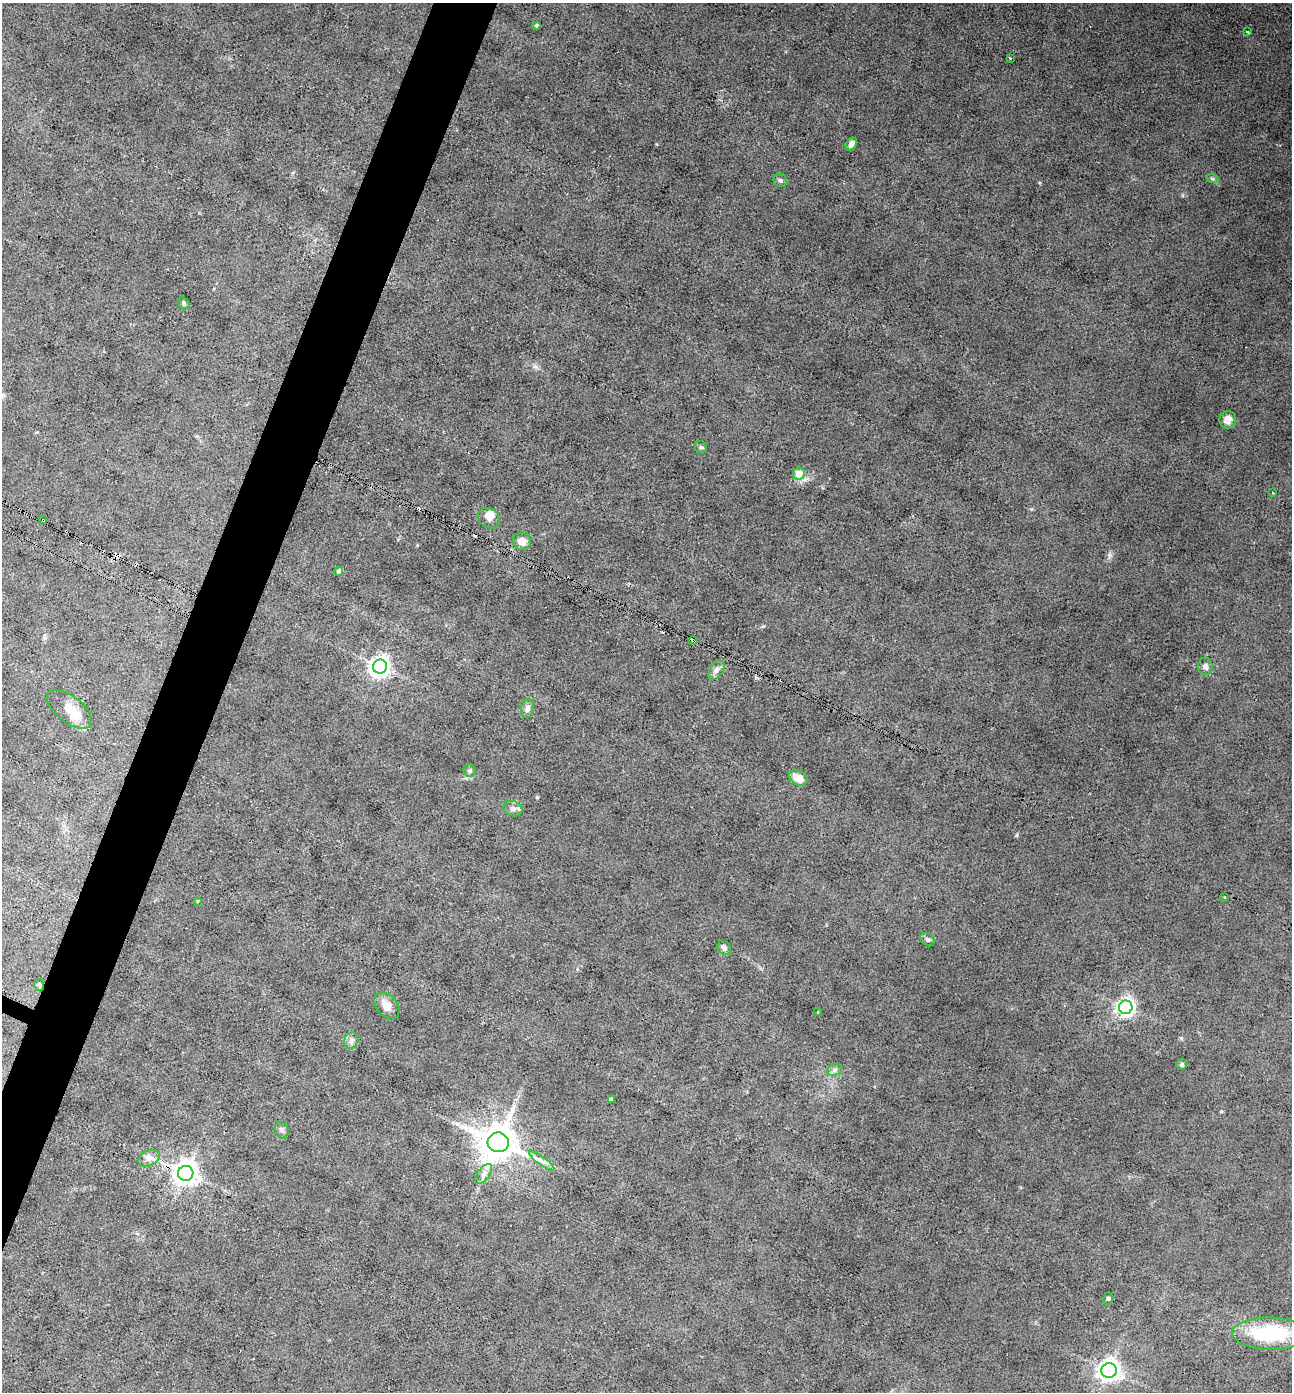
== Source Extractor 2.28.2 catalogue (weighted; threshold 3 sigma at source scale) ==
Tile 7 of 4 x 4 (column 3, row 2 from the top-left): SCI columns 2855-4144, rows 2782-4171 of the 5574 x 5562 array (HDU 1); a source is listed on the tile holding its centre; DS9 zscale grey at full resolution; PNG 1294 x 1394 px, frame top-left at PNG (2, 3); each listed source drawn as its Kron ellipse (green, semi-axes under 4 px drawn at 4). Shown black and unused: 4% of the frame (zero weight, under 3 of 4 exposures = <1% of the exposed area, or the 3 px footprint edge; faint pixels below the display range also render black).
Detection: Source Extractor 2.28.2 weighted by HDU 2 'WHT'; one run over the whole footprint, this tile lists its part. Background 0.0533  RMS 0.0068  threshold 0.0304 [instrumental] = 3 sigma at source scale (4.5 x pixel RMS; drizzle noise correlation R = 1.50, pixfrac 1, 0.05/0.05 arcsec/px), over >= 5 px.
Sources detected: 51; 5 cosmic-ray / hot-pixel residue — neither listed nor drawn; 1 inside a brighter listed object's ellipse — not listed separately; the other 45 listed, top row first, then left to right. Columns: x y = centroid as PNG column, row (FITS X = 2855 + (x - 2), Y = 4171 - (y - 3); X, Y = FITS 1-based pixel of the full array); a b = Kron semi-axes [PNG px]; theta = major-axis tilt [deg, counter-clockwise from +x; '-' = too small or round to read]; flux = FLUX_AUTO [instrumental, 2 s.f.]
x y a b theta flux
536 25 4 3 - 0.82
1247 32 4 3 - 0.73
1010 58 3 3 - 0.84
851 144 7 5 55 2.9
1212 178 6 4 -20 0.9
780 180 7 6 - 1.7
184 303 6 5 - 1.2
1228 420 9 8 - 4.4
701 447 7 5 -42 1.2
799 474 6 6 - 11
1273 493 3 2 - 1.4
489 518 12 9 -35 5.2
43 520 3 3 - 1.7
522 541 9 8 - 5.8
339 571 4 4 - 1.3
693 641 4 3 - 13
1205 666 9 7 -89 2.6
380 667 7 7 - 390
716 670 11 6 58 2.9
527 708 9 6 77 2.8
69 709 26 13 -38 11
470 771 6 6 - 1.5
798 778 10 7 -31 7.5
513 809 10 7 -21 2.8
1225 897 3 3 - 1.3
197 901 4 2 - 0.55
928 939 8 5 -42 1.5
724 948 7 6 - 2.3
39 985 6 4 -76 1.3
387 1006 15 10 -46 6.1
1126 1007 7 6 - 300
818 1012 3 2 - 0.88
351 1040 8 7 - 2.5
1181 1065 5 5 - 1.2
835 1070 7 5 22 1.9
611 1100 4 4 - 2.3
282 1130 8 7 - 2.1
498 1142 10 10 - 1900
149 1158 11 7 26 4
542 1161 15 3 -36 2.8
186 1173 7 7 - 700
484 1174 12 6 54 3.2
1108 1298 6 5 - 1.1
1270 1333 38 16 -1 54
1109 1370 8 7 - 430
Overlapping masked pixels (flux is a lower limit): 3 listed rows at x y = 43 520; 693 641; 39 985
Unlisted compact peaks at least as high as the median listed source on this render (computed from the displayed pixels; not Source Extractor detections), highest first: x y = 1017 835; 1109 555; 1181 1038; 535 366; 1040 183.